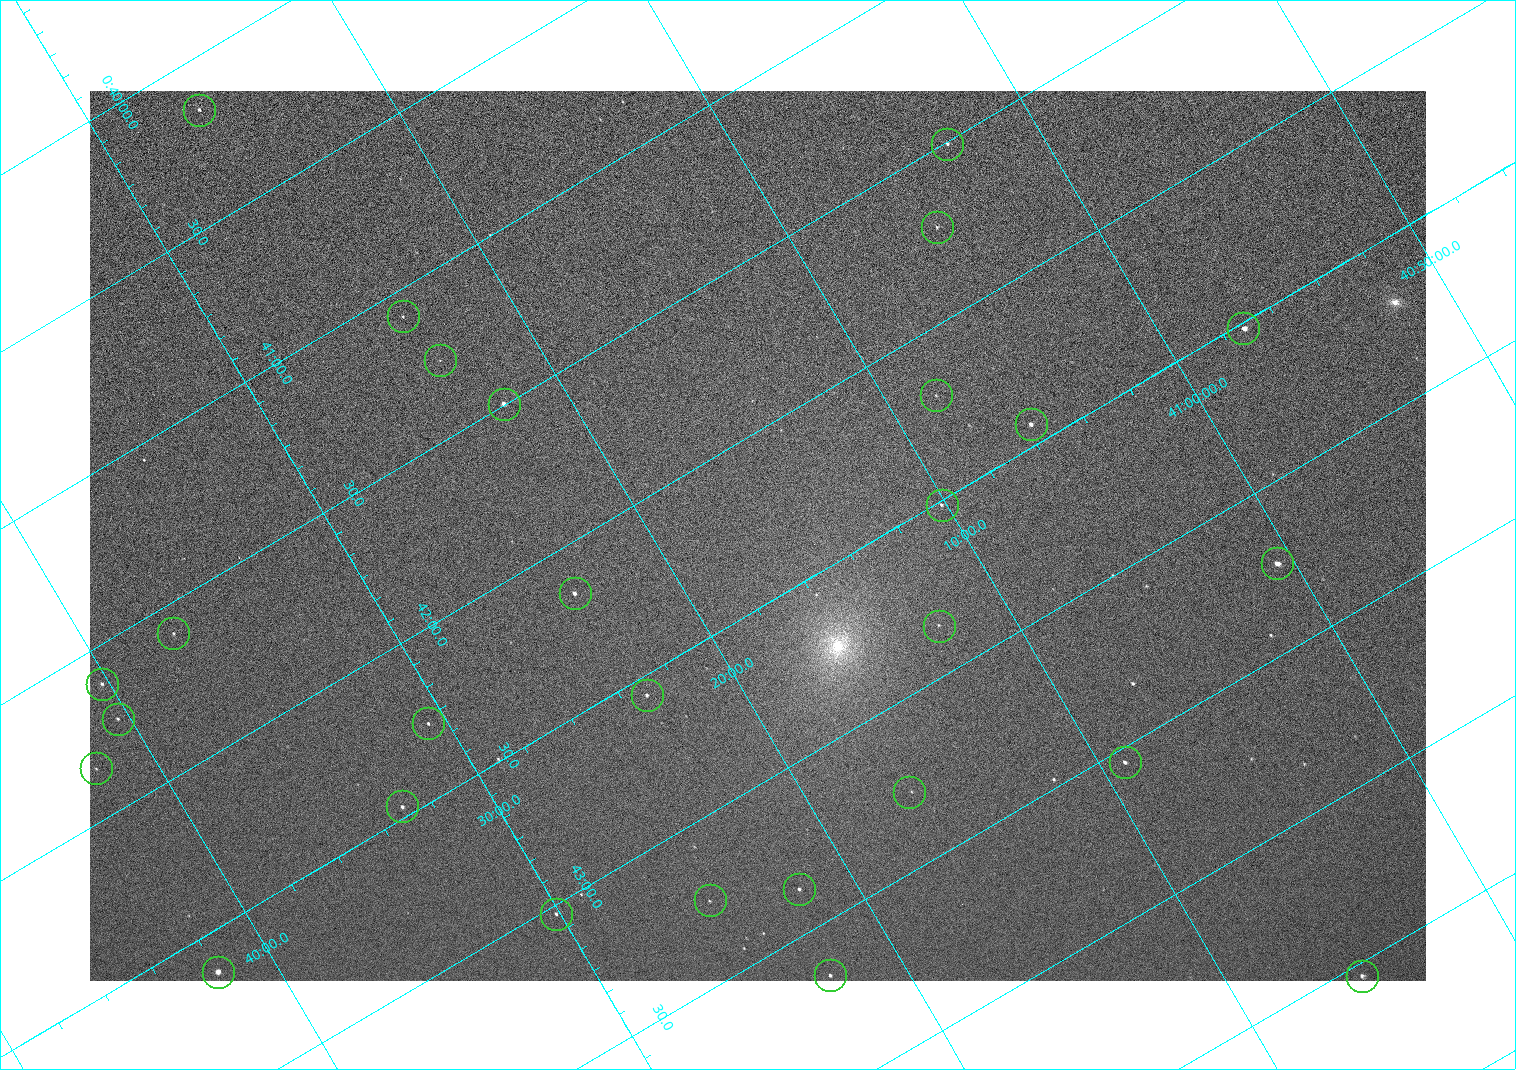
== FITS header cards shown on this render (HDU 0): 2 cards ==
NAXIS1  =                 1336 / length of data axis 1
NAXIS2  =                  890 / length of data axis 2

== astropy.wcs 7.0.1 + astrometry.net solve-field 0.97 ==
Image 1336 x 890 px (HDU 0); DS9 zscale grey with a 90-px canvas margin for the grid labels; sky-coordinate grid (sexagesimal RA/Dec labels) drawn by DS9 from the SOLVED WCS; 28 Tycho-2 reference stars matched to detected sources circled (green)
Header WCS: none
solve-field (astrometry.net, Tycho-2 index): SOLVED blind (the file carries no WCS)
Solved WCS: RA---TAN-SIP/DEC--TAN-SIP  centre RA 00:42:18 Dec +41:17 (10.57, +41.28 deg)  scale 2.22 arcsec/px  FOV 49.4' x 32.9'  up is -121 deg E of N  parity normal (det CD < 0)
(file carries no celestial WCS; the grid is the blind solution)
Tycho-2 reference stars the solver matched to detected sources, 28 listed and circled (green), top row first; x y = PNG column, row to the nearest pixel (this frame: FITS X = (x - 90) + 1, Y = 890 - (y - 91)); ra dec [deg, ICRS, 3 dp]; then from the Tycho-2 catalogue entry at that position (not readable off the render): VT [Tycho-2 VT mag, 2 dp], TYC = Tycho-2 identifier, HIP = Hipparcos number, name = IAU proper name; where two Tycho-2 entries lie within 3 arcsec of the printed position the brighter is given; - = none
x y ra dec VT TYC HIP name
199 110 10.038 +41.438 10.94 2805-517-1 - -
947 144 10.377 +41.053 11.36 2801-2079-1 - -
937 227 10.431 +41.085 11.65 2801-2062-1 - -
403 316 10.270 +41.396 11.86 2805-219-1 - -
1243 328 10.629 +40.954 9.37 2801-2009-1 3333 -
440 360 10.317 +41.390 12.74 2805-201-1 - -
936 395 10.549 +41.138 12.52 2801-2061-1 - -
504 404 10.374 +41.370 10.16 2805-213-1 - -
1031 424 10.609 +41.097 10.73 2801-2063-1 - -
942 505 10.628 +41.169 11.22 2801-2073-1 - -
1277 563 10.809 +41.009 9.29 2801-2078-1 - -
575 593 10.538 +41.392 10.59 2805-2135-1 - -
939 626 10.713 +41.209 11.21 2801-2008-1 - -
173 633 10.397 +41.617 11.40 2805-1201-1 - -
102 684 10.403 +41.671 11.00 2805-218-1 - -
647 695 10.639 +41.386 11.36 2805-2208-1 - -
118 719 10.434 +41.673 11.25 2805-1332-1 - -
428 723 10.568 +41.510 11.29 2805-2124-1 - -
1125 762 10.886 +41.153 10.99 2801-2037-1 - -
96 768 10.460 +41.701 12.35 2805-662-1 - -
909 792 10.818 +41.276 11.21 2805-2125-1 - -
402 806 10.616 +41.550 10.67 2805-2192-1 - -
799 889 10.840 +41.365 11.39 2805-2131-2 - -
710 900 10.811 +41.416 11.59 2805-2157-1 - -
556 914 10.757 +41.502 11.21 2805-2136-1 - -
218 972 10.656 +41.699 9.58 2805-789-1 - -
830 975 10.914 +41.376 10.74 2805-2142-1 - -
1362 976 11.135 +41.093 10.71 2801-1503-1 - -